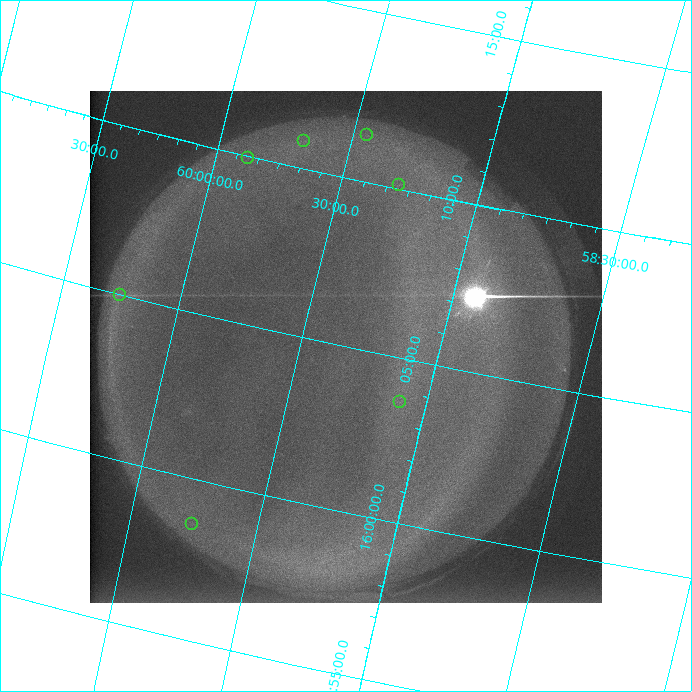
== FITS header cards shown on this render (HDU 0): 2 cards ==
NAXIS1  =                  512 /
NAXIS2  =                  512 /

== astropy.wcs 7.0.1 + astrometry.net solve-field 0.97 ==
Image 512 x 512 px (HDU 0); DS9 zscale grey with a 90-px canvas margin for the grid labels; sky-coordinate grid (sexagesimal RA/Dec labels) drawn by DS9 from the SOLVED WCS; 7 Tycho-2 reference stars matched to detected sources circled (green)
Header WCS: none
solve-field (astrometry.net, Tycho-2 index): SOLVED blind (the file carries no WCS)
Solved WCS: RA---TAN-SIP/DEC--TAN-SIP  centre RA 16:05:01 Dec +59:20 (241.25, +59.33 deg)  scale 13.4 x 14.1 arcsec/px (non-square pixels)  FOV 114.1' x 119.9'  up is +77 deg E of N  parity flipped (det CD > 0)
(file carries no celestial WCS; the grid is the blind solution)
Tycho-2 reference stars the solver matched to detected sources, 7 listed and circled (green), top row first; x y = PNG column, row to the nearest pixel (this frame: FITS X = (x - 90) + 1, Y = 512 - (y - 91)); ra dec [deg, ICRS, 3 dp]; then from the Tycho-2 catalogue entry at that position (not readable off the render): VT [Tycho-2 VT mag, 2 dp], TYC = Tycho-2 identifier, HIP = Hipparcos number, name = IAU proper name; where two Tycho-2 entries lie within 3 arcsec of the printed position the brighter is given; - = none
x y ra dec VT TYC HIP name
367 135 242.841 +59.448 8.15 3883-525-1 79325 -
304 141 242.697 +59.675 8.17 3883-291-1 79276 -
248 158 242.485 +59.872 6.77 3883-219-1 79204 -
399 185 242.529 +59.287 8.71 3883-423-1 79226 -
120 295 241.248 +60.245 9.20 4189-1816-1 - -
400 402 240.923 +59.090 6.92 3883-625-1 78676 -
192 524 239.656 +59.751 8.79 3876-968-1 78254 -